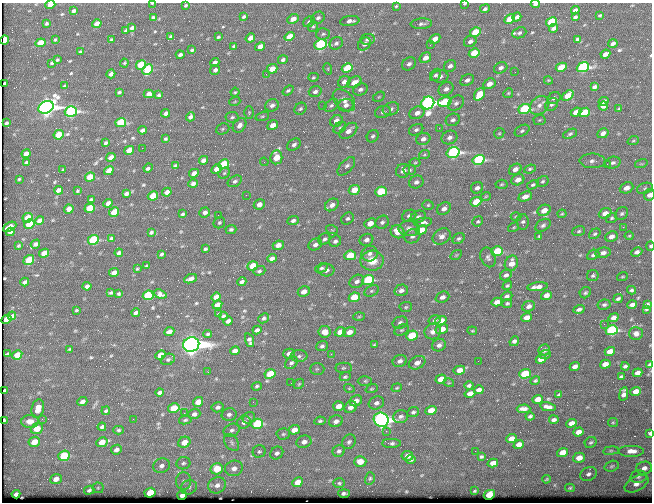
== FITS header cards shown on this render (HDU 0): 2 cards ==
NAXIS1  =                  650 / Width of table row in bytes
NAXIS2  =                  500 / Number of rows in table

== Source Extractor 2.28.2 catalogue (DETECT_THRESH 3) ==
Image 650 x 500 px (HDU 0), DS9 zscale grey, 1 PNG px = 1 image px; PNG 654 x 504 px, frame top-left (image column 1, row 500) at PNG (2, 3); each listed source drawn as its Kron ellipse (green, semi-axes under 4 px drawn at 4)
Background 367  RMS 1.2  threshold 3.7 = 3 sigma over >= 5 px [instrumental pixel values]
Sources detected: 536; of the 536, the 500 brightest by FLUX_AUTO listed and drawn (36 fainter detections omitted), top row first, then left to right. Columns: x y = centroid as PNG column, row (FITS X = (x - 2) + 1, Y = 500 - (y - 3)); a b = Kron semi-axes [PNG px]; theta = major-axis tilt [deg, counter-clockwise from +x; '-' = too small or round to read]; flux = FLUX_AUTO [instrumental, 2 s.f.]
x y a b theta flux
152 3 3 2 - 86
465 4 4 3 - 85
535 4 5 3 - 260
50 5 5 4 - 1300
186 5 4 3 - 93
396 6 4 3 - 99
485 9 5 4 - 180
575 10 4 3 - 210
73 11 4 3 - 200
600 15 3 2 - 83
244 16 4 3 - 130
153 17 3 3 - 130
517 17 5 4 - 300
575 17 4 2 - 130
318 18 7 6 - 250
293 19 6 4 27 790
510 19 6 4 27 2200
350 21 10 5 7 330
309 22 6 5 - 230
551 22 5 4 - 4500
46 24 3 3 - 130
97 24 5 4 - 600
421 24 11 5 4 230
313 26 5 5 - 130
132 28 4 3 - 220
553 28 4 4 - 270
126 30 3 3 - 110
475 32 5 4 - 3000
519 33 7 5 22 160
323 34 7 5 4 190
171 36 3 2 - 98
218 37 4 3 - 92
289 37 5 4 - 1500
250 38 5 4 - 510
367 39 7 5 9 230
435 39 6 4 32 690
577 39 4 3 - 140
4 40 4 4 - 2700
55 40 3 3 - 77
111 40 3 2 - 76
470 41 6 5 - 320
40 43 5 4 - 1600
336 43 7 6 - 240
613 43 4 3 - 240
320 44 6 5 - 10000
364 44 7 5 46 360
430 45 3 2 - 140
234 46 4 3 - 160
260 47 5 4 - 770
192 50 4 3 - 110
80 52 4 3 - 110
474 53 5 4 - 1700
605 54 5 4 - 380
180 55 4 3 - 190
425 58 6 5 - 710
57 60 3 3 - 91
283 60 5 4 - 200
52 63 4 3 - 110
124 63 4 4 - 81
215 63 5 4 - 360
409 64 7 6 - 280
141 65 5 4 - 3800
450 66 6 5 - 320
561 67 6 4 28 2300
583 67 6 5 - 15000
347 68 5 4 - 3200
501 68 7 5 26 340
148 69 5 4 - 4100
272 69 5 4 - 820
328 69 6 3 -73 88
215 70 5 5 - 250
515 72 3 3 - 77
111 74 4 4 - 320
266 74 3 2 - 120
436 75 7 5 54 200
440 76 8 6 4 380
313 77 5 4 - 110
467 80 7 5 29 300
548 80 4 3 - 71
344 82 6 5 - 390
354 82 8 5 31 740
5 83 3 2 - 120
489 84 6 5 - 670
64 86 3 2 - 84
594 87 4 3 - 170
360 89 7 5 21 310
446 89 8 6 34 360
288 91 6 4 37 140
119 92 3 3 - 110
235 92 4 4 - 110
315 92 6 5 - 260
508 93 5 4 - 120
149 94 5 4 - 470
479 94 6 5 - 2300
159 95 3 3 - 130
568 95 6 4 37 1200
379 97 6 4 31 110
554 98 7 5 36 190
344 100 13 8 -43 550
235 101 5 3 - 90
604 101 5 4 - 300
445 102 7 4 16 3600
428 103 7 6 - 43000
456 103 9 6 42 290
551 104 7 5 42 220
272 105 7 6 - 300
331 105 8 5 39 240
346 105 8 6 14 360
539 105 10 8 42 540
323 106 2 2 - 150
603 106 5 4 - 290
46 107 8 6 29 50000
300 109 6 5 - 150
391 109 8 6 22 270
524 109 6 4 20 10000
619 109 3 3 - 100
71 111 6 5 - 17000
249 112 6 5 - 120
383 112 8 6 19 220
576 112 5 4 - 740
584 112 6 4 22 2700
166 113 4 4 - 300
417 113 8 6 26 570
262 116 7 4 18 120
190 117 5 4 - 290
232 117 7 5 -9 160
453 120 7 6 - 270
539 120 6 5 - 120
336 121 6 5 - 600
6 123 3 3 - 110
121 123 5 4 - 4700
239 125 8 6 51 410
273 125 5 4 - 670
340 128 7 5 38 170
439 128 3 3 - 79
223 129 7 5 23 150
142 130 4 3 - 220
416 130 7 5 25 220
348 131 10 6 40 580
522 131 8 5 30 190
499 133 6 4 44 110
603 133 6 4 30 380
570 134 7 4 25 150
59 135 5 4 - 2800
373 136 7 5 55 180
449 137 8 6 25 350
166 139 3 3 - 91
423 139 7 6 - 410
633 141 6 3 19 110
106 143 3 3 - 150
294 144 7 5 34 250
142 148 2 2 - 620
129 150 5 4 - 1300
453 152 6 5 - 17000
26 154 4 4 - 390
424 155 5 3 - 99
111 157 5 4 - 760
276 157 7 6 - 1700
203 160 4 4 - 290
478 160 6 5 - 11000
592 161 13 7 -1 390
27 162 4 3 - 160
264 162 4 3 - 78
415 163 5 3 - 100
613 163 8 6 16 250
224 164 5 4 - 3200
607 164 2 2 - 240
641 164 6 4 17 120
175 165 3 3 - 97
346 166 11 6 47 320
148 168 4 3 - 150
217 169 5 4 - 670
515 169 7 5 35 410
530 169 6 4 20 140
63 170 3 2 - 78
410 170 6 5 - 150
109 171 5 4 - 1100
403 171 7 6 - 570
194 173 5 4 - 560
224 173 6 5 - 140
90 177 5 4 - 1700
19 179 3 2 - 80
518 180 7 5 27 590
235 181 7 5 31 220
543 181 6 5 - 150
416 182 7 6 - 310
193 184 4 4 - 250
501 184 6 4 4 110
533 185 6 4 29 140
477 188 6 5 - 290
626 188 7 5 22 570
645 188 8 5 21 180
59 190 4 4 - 390
354 190 6 5 - 1500
78 191 3 2 - 92
167 192 5 4 - 420
381 192 6 5 - 4200
126 193 4 3 - 230
246 195 3 2 - 89
649 195 6 5 - 420
153 196 5 4 - 1900
486 196 5 3 - 73
525 196 7 4 25 570
91 199 3 2 - 87
476 202 5 4 - 2600
108 203 5 4 - 520
259 204 6 5 - 560
332 205 7 5 36 500
428 205 5 4 - 120
90 208 5 4 - 2700
69 209 4 4 - 430
444 209 7 5 38 440
544 210 7 5 26 850
114 212 5 4 - 2500
205 212 5 5 - 330
605 213 6 5 - 550
183 214 4 3 - 120
562 214 4 4 - 88
622 214 7 5 43 180
218 215 2 2 - 79
409 216 7 5 23 250
418 217 8 5 21 200
516 217 5 3 - 94
28 218 5 4 - 1500
347 218 7 5 39 210
612 218 6 5 - 130
293 220 6 4 23 230
40 221 5 4 - 470
478 221 5 5 - 130
382 222 7 6 - 230
423 222 9 4 8 400
523 222 8 6 -88 200
219 223 6 5 - 140
370 223 6 5 - 950
29 224 5 4 - 2700
543 225 8 5 34 220
10 227 7 4 28 880
514 227 6 4 32 93
623 227 2 2 - 260
409 228 10 7 -3 450
231 229 5 4 - 160
332 230 6 3 -18 90
421 230 6 4 23 1600
579 231 6 5 - 140
10 232 4 4 - 280
151 232 4 3 - 130
398 232 7 6 - 960
595 234 6 4 37 140
412 236 8 7 - 300
442 236 10 7 34 470
539 236 4 4 - 90
611 236 6 5 - 440
629 236 4 4 - 88
111 238 4 3 - 130
324 239 6 5 - 210
458 239 6 5 - 170
93 240 5 5 - 5600
366 240 7 6 - 360
335 241 6 5 - 240
35 244 5 3 - 300
18 245 3 2 - 84
278 245 5 4 - 610
315 245 7 5 29 360
650 246 4 3 - 140
205 249 4 3 - 120
497 251 6 5 - 4400
637 252 6 4 25 260
44 253 5 4 - 940
119 253 4 3 - 210
603 253 7 5 9 330
161 254 4 2 - 120
370 254 8 7 - 340
350 255 6 4 10 2500
456 255 6 4 34 95
593 255 6 4 25 170
488 257 10 7 -68 270
272 258 5 4 - 370
29 260 6 4 35 2000
372 261 11 10 - 1400
511 263 8 6 66 760
147 266 3 2 - 85
253 266 5 4 - 2200
322 268 7 4 26 150
137 269 3 2 - 73
326 270 8 6 -4 490
259 271 6 4 18 160
114 272 5 4 - 460
506 275 6 5 - 250
593 276 6 5 - 140
622 277 5 2 - 76
190 279 6 3 22 330
368 280 6 5 - 6300
357 281 8 6 36 340
25 282 4 3 - 170
242 282 4 3 - 190
87 286 4 4 - 280
507 286 5 4 - 130
538 287 10 4 6 510
401 290 7 5 13 350
631 290 4 3 - 140
371 291 8 5 26 190
304 292 6 5 - 610
111 293 4 3 - 110
585 293 6 5 - 150
119 294 3 3 - 95
160 294 6 4 -22 240
148 295 5 4 - 5000
546 295 5 4 - 550
507 296 6 4 23 240
216 297 5 4 - 710
354 297 5 4 - 2200
442 297 7 5 22 350
618 299 5 3 - 140
497 302 5 4 - 520
507 303 5 4 - 120
647 304 4 3 - 140
217 305 5 4 - 560
604 305 6 5 - 170
632 305 5 3 - 290
529 306 6 5 - 360
406 307 6 5 - 130
579 309 6 4 17 200
646 309 3 3 - 100
76 310 3 2 - 71
136 313 4 3 - 240
219 314 4 3 - 110
12 316 4 3 - 210
223 316 4 3 - 120
359 317 6 4 3 120
527 317 5 4 - 640
264 318 5 4 - 170
614 318 5 4 - 440
6 319 5 4 - 920
435 320 6 4 16 170
228 321 5 4 - 330
441 321 5 4 - 1100
400 323 7 6 - 260
604 324 2 2 - 320
442 329 6 5 - 740
257 330 4 4 - 230
401 330 7 5 25 150
612 330 6 5 - 11000
472 331 5 3 - 85
169 332 5 4 - 450
324 332 6 5 - 870
340 332 5 4 - 1600
349 332 6 5 - 660
433 332 8 7 - 370
636 333 6 6 - 330
208 334 4 3 - 120
412 336 6 5 - 3400
249 340 7 4 -72 290
514 341 5 4 - 240
191 345 8 7 - 100000
374 345 4 4 - 100
439 345 7 6 - 310
322 346 6 5 - 200
70 349 3 2 - 75
544 350 6 5 - 250
235 351 5 4 - 440
610 351 5 4 - 960
8 354 4 3 - 110
289 354 6 5 - 410
331 354 3 2 - 210
17 355 5 4 - 1000
160 355 5 4 - 980
545 355 6 4 22 130
299 356 8 6 2 250
168 359 7 5 25 140
541 359 5 4 - 770
400 361 7 6 - 330
478 361 2 2 - 140
291 363 7 5 47 210
417 363 9 6 27 520
605 364 5 4 - 680
650 364 4 4 - 160
575 366 5 4 - 340
625 366 4 3 - 160
344 368 8 5 1 170
317 369 7 6 - 170
459 370 6 4 11 640
208 372 3 2 - 88
637 373 5 4 - 410
270 374 5 4 - 2400
525 374 6 4 19 3600
345 377 5 4 - 130
621 377 4 3 - 130
441 379 5 4 - 1100
365 381 7 5 0 180
535 381 5 4 - 110
291 383 2 2 - 84
449 383 5 3 - 77
299 384 6 4 45 98
257 386 5 4 - 130
469 386 4 3 - 180
349 388 5 3 - 78
397 388 5 4 - 92
372 389 6 4 19 94
479 390 5 4 - 350
5 391 4 3 - 150
636 391 5 4 - 640
160 392 4 3 - 220
470 393 5 4 - 540
624 394 7 4 79 410
559 395 4 3 - 95
538 399 5 4 - 690
82 401 5 4 - 320
356 401 7 5 28 530
198 402 5 4 - 930
253 402 3 3 - 82
376 403 8 6 24 320
338 406 5 5 - 760
218 407 6 5 - 240
351 407 6 5 - 390
548 407 8 4 -11 350
38 408 9 6 76 1000
174 408 6 4 11 2200
524 409 7 4 0 390
431 410 5 4 - 1200
106 411 4 3 - 110
413 412 6 5 - 170
184 413 2 2 - 79
194 414 6 5 - 280
229 414 7 6 - 270
530 416 4 3 - 140
401 417 7 6 - 260
249 418 6 5 - 170
42 419 3 2 - 160
133 419 2 2 - 140
4 420 4 3 - 140
185 420 6 4 11 130
381 420 7 7 - 46000
554 420 5 3 - 200
30 421 9 6 4 840
320 421 5 4 - 140
336 421 7 5 23 360
244 422 7 6 - 390
613 422 5 4 - 93
571 423 5 4 - 540
257 424 6 5 - 7200
102 427 4 3 - 180
37 429 6 5 - 1400
118 430 5 4 - 110
232 430 8 6 24 250
294 430 5 4 - 940
386 431 2 2 - 420
578 432 5 4 - 600
650 433 4 3 - 240
283 434 7 5 3 150
511 439 5 4 - 580
34 442 6 5 - 1400
102 442 6 5 - 1000
184 442 6 5 - 950
232 442 9 6 -52 260
304 442 7 6 - 410
349 442 8 6 53 210
591 442 6 5 - 140
391 443 9 4 0 210
519 444 5 4 - 550
116 450 5 4 - 280
259 451 6 6 - 170
339 451 6 5 - 200
475 451 2 2 - 230
611 451 8 4 8 150
631 451 13 6 0 670
562 452 6 4 19 810
277 453 7 6 - 240
64 456 6 5 - 4200
407 456 6 5 - 630
481 457 4 4 - 140
579 458 6 5 - 810
410 459 5 3 - 180
360 462 6 5 - 870
183 463 7 6 - 220
493 463 5 4 - 520
161 466 8 7 - 370
612 466 7 5 18 180
234 468 9 7 16 550
644 468 8 6 12 420
217 469 6 5 - 1800
588 474 8 6 25 260
638 477 8 6 9 240
370 478 6 5 - 130
56 479 6 5 - 600
547 479 4 3 - 98
184 481 9 7 86 320
298 482 5 4 - 1100
339 483 6 5 - 130
637 484 13 7 29 620
217 485 9 8 - 470
189 487 8 7 - 280
98 488 5 5 - 140
570 488 5 4 - 110
89 490 5 4 - 180
474 491 3 2 - 72
150 493 5 4 - 2100
344 493 5 3 - 160
16 494 4 3 - 210
182 495 5 4 - 320
489 495 6 4 28 1900
At the frame edge (FLAGS 8, measured only in part): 9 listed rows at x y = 152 3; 465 4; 535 4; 50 5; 4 40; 649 195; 650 246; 650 364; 650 433
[36 fainter detections neither listed nor drawn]